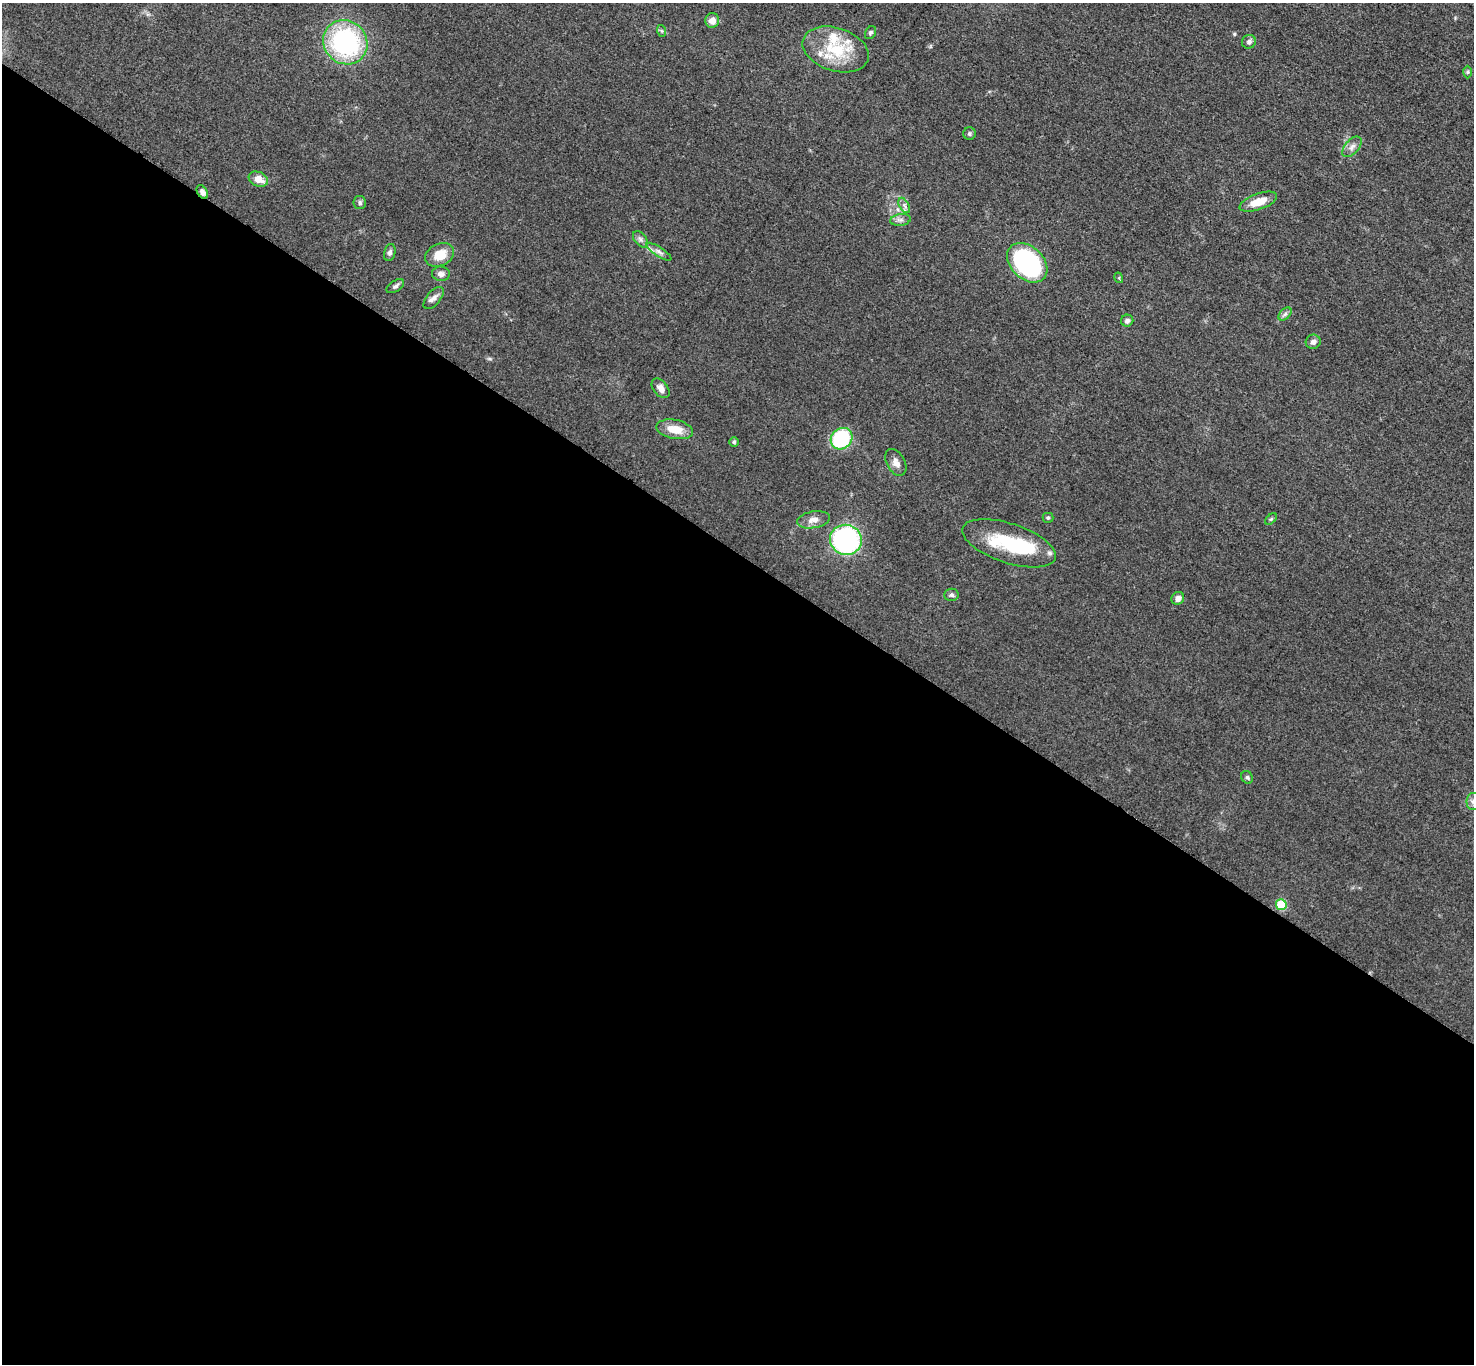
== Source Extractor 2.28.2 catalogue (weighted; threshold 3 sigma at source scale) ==
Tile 14 of 4 x 4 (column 2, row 4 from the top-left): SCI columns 1485-2956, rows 163-1524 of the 5910 x 5915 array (HDU 1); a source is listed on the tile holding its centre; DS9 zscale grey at full resolution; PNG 1476 x 1366 px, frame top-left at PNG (2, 3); each listed source drawn as its Kron ellipse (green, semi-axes under 4 px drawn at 4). Shown black and unused: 60% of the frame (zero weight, under 3 of 5 exposures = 1% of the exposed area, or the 3 px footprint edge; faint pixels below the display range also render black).
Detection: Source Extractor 2.28.2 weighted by HDU 2 'WHT'; one run over the whole footprint, this tile lists its part. Background 0.053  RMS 0.0057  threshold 0.0257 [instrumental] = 3 sigma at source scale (4.5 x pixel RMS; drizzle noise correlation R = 1.50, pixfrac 1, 0.05/0.05 arcsec/px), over >= 5 px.
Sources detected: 47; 1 inside a brighter object's white glare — neither listed nor drawn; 4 inside a brighter listed object's ellipse — not listed separately; the other 42 listed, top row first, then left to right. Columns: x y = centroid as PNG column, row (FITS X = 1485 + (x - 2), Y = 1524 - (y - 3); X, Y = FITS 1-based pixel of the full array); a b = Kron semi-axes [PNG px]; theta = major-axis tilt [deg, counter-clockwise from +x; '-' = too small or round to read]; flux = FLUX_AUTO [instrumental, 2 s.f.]
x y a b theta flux
712 20 7 7 - 4.1
662 31 6 4 -71 0.73
870 33 7 5 59 1.2
345 42 23 21 -46 81
1249 42 7 6 - 1.7
836 49 34 21 -18 27
1468 72 6 4 89 0.71
969 133 6 6 - 1.1
1352 147 12 7 49 2.8
258 179 10 7 -25 6.1
202 192 7 4 -59 2.2
1258 202 20 8 19 9.5
360 203 6 6 - 1.4
904 205 8 4 -59 1.6
900 220 10 6 9 2
640 239 9 6 -49 1.8
390 252 9 5 76 1.7
659 252 15 4 -33 2.3
440 255 15 11 27 10
1027 263 23 16 -43 91
441 274 9 7 -6 2.5
1119 278 5 3 - 0.6
395 286 10 5 33 1.4
434 298 13 6 50 2.8
1285 314 8 5 44 1.5
1127 321 6 6 - 1.5
1313 342 7 7 - 2.3
661 388 11 7 -52 3.4
675 429 18 9 -11 9.5
841 439 11 10 - 44
734 442 5 4 - 0.78
896 462 14 9 -61 3.7
1048 518 5 5 - 0.82
1271 519 7 4 44 0.92
813 520 16 8 10 4.3
846 540 16 15 - 95
1009 543 49 19 -18 36
951 595 7 6 - 1.4
1178 598 7 6 - 2.9
1247 777 7 5 -56 1.2
1473 801 8 6 89 2.5
1281 905 5 5 - 22
Overlapping masked pixels (flux is a lower limit): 1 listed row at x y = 202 192
Isophote crosses this tile's border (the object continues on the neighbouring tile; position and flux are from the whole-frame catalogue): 1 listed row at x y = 1473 801